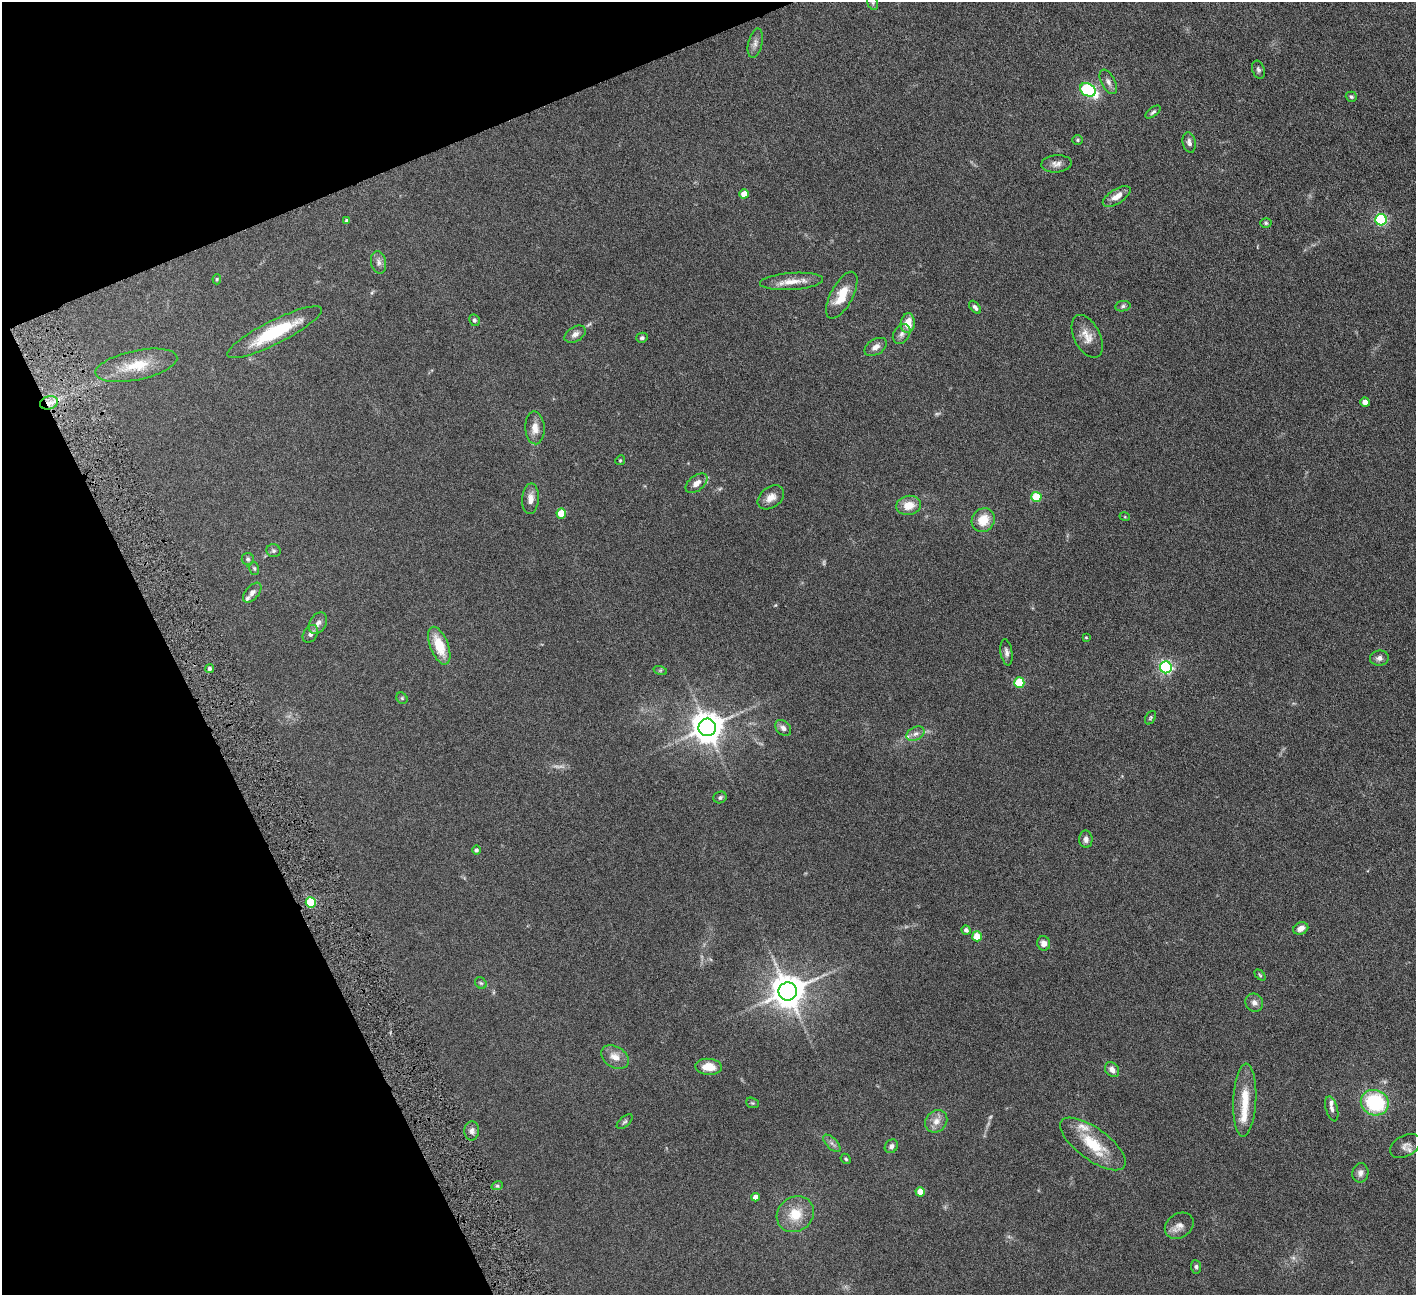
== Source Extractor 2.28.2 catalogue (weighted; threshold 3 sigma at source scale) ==
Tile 5 of 4 x 4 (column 1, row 2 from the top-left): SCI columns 4-1417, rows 2879-4171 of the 5663 x 5625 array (HDU 1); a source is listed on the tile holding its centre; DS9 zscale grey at full resolution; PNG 1418 x 1297 px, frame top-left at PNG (2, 2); each listed source drawn as its Kron ellipse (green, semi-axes under 4 px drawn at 4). Shown black and unused: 20% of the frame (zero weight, under 4 of 8 exposures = <1% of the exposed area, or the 3 px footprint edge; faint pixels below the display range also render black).
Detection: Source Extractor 2.28.2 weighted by HDU 2 'WHT'; one run over the whole footprint, this tile lists its part. Background 0.164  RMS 0.0065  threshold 0.0266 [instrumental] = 3 sigma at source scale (4.09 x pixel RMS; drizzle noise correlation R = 1.36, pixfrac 0.8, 0.05/0.05 arcsec/px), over >= 5 px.
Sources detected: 105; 5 too faint to see at this stretch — neither listed nor drawn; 5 inside a brighter listed object's ellipse — not listed separately; the other 95 listed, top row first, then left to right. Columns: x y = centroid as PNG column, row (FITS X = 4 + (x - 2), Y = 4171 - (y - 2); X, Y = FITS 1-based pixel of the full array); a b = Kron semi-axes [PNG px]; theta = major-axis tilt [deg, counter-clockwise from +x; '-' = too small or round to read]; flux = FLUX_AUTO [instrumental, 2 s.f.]
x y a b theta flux
873 3 7 5 -72 1
755 43 15 7 76 2.7
1258 70 9 6 -72 1.4
1108 82 13 7 -63 2.5
1088 90 8 6 -29 70
1351 97 6 5 - 0.91
1153 112 9 4 38 1.3
1078 140 5 5 - 0.77
1189 142 10 6 -78 2.2
1056 164 15 9 4 3.4
744 194 5 4 - 8.1
1117 196 16 7 33 5.6
1381 220 6 5 - 68
347 221 4 3 - 1.5
1266 223 5 5 - 0.95
379 262 11 7 -79 2.5
217 279 5 4 - 0.71
792 281 31 8 4 8
842 295 26 11 62 13
1123 306 7 5 11 1.3
975 307 7 4 -49 1.4
474 320 6 5 - 1.1
908 323 10 7 82 8.4
274 332 52 11 27 34
575 334 11 7 32 2.8
902 334 10 8 57 2.4
1087 336 23 13 -63 6.9
642 338 6 5 - 1.3
876 347 12 7 31 3.3
136 365 42 14 12 18
1365 402 4 4 - 4.8
49 403 9 6 16 3.8
535 428 16 9 -87 5.3
620 460 5 4 - 0.67
696 483 12 7 38 4.1
771 497 15 10 38 4.9
1036 497 5 5 - 19
530 499 15 8 86 4.1
909 505 12 9 8 8
561 513 5 4 - 13
1125 517 5 3 - 0.48
983 520 12 11 - 9.6
273 551 7 6 - 1.3
248 559 6 6 - 1.1
254 568 6 5 - 0.86
252 593 12 6 49 2.5
318 623 11 8 58 2.9
310 634 9 6 58 2.3
1086 637 3 3 - 0.51
439 646 20 9 -68 15
1006 652 13 6 -81 2.1
1379 658 9 7 6 2.5
1166 667 6 6 - 120
209 669 4 4 - 1.2
660 670 7 4 -18 0.92
1019 683 5 5 - 25
402 698 6 5 - 0.89
1150 718 7 5 60 0.89
707 727 8 8 - 940
783 728 9 6 -45 2.3
915 734 9 6 28 2.5
720 797 7 5 20 1.4
1086 839 9 6 -89 2.3
476 850 4 4 - 1.1
311 903 5 5 - 34
1301 929 8 6 23 4.1
966 930 5 4 - 2
977 936 5 5 - 11
1044 943 7 6 - 3.1
1260 975 6 4 -46 0.7
481 983 6 5 - 1
788 991 9 9 - 1100
1254 1003 9 8 - 2.8
615 1057 15 10 -32 5.5
709 1067 13 8 -4 9
1112 1070 8 6 -50 3.4
1245 1100 36 11 87 15
752 1103 7 5 -20 0.87
1375 1103 14 12 -21 42
1332 1109 13 6 -75 2.2
936 1121 12 10 49 4.7
625 1122 9 5 41 1.2
472 1131 9 7 85 2.4
832 1143 11 5 -45 2
1093 1144 39 16 -36 22
891 1146 7 6 - 2.1
1405 1146 16 10 30 3.7
846 1159 5 4 - 0.9
1360 1173 10 8 80 2.7
497 1186 6 3 18 0.85
920 1192 4 4 - 8.5
755 1197 4 4 - 3.2
795 1214 19 17 37 13
1179 1226 15 12 34 4.5
1196 1267 7 5 -84 1.2
Overlapping masked pixels (flux is a lower limit): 1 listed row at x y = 49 403
Isophote crosses this tile's border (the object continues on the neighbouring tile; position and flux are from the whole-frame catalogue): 1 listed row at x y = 873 3